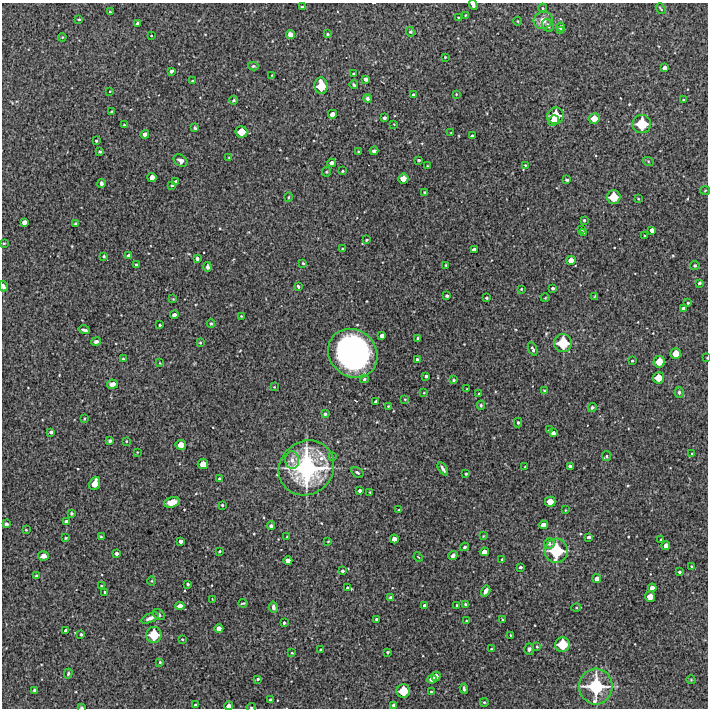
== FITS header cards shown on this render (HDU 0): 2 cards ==
NAXIS1  =                  706 /Length X axis
NAXIS2  =                  706 /Length Y axis

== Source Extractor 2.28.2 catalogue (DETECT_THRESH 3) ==
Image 706 x 706 px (HDU 0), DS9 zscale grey, 1 PNG px = 1 image px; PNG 710 x 710 px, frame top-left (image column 1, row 706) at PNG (2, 3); each listed source drawn as its Kron ellipse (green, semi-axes under 4 px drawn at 4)
Background 4660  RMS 270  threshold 819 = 3 sigma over >= 5 px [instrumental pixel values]
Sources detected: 257; all 257 listed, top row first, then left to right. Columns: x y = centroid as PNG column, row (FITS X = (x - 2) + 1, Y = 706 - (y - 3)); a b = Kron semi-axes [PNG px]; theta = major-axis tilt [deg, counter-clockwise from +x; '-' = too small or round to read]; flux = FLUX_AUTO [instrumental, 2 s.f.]
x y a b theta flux
473 5 5 3 - 5.7e+04
302 7 3 3 - 2.5e+04
543 8 4 4 - 2.0e+04
661 9 6 2 -50 1.9e+04
110 12 4 4 - 2.2e+04
465 15 4 2 - 1.4e+04
458 17 3 2 - 1.8e+04
79 19 3 2 - 2.2e+04
543 20 10 8 26 1.8e+05
518 21 4 3 - 1.6e+04
137 24 4 3 - 6.5e+04
548 26 7 5 -60 5.5e+04
561 27 4 3 - 5.0e+04
560 30 4 3 - 4.0e+04
410 32 5 4 - 2.3e+04
290 34 5 4 - 9.5e+04
327 34 3 3 - 2.1e+04
151 35 2 2 - 1.3e+04
62 37 4 3 - 1.6e+04
445 57 3 3 - 1.6e+04
253 66 5 4 - 2.8e+04
665 68 4 4 - 8.8e+04
171 71 4 3 - 4.9e+04
354 74 3 3 - 2.5e+04
272 75 3 2 - 1.2e+04
366 79 4 3 - 5.0e+04
192 81 3 2 - 1.9e+04
354 85 4 3 - 2.5e+04
321 86 8 6 -83 4.5e+05
110 91 3 2 - 1.3e+04
456 94 3 2 - 1.2e+04
413 95 4 4 - 3.8e+04
367 99 4 4 - 4.7e+04
234 100 4 3 - 2.7e+04
684 100 3 2 - 1.5e+04
112 112 4 3 - 3.5e+04
332 114 4 4 - 1.3e+05
555 116 8 8 - 5.1e+05
384 118 3 3 - 4.6e+04
594 118 5 5 - 2.2e+05
554 121 5 5 - 2.7e+05
394 124 2 2 - 9.9e+03
642 124 9 9 - 6.3e+05
124 125 3 2 - 1.5e+04
195 128 4 3 - 2.9e+04
241 132 6 5 - 2.8e+05
451 133 3 2 - 1.1e+04
145 134 4 4 - 9.4e+04
472 136 3 3 - 4.1e+04
96 141 3 2 - 2.0e+04
358 151 2 2 - 1.2e+04
374 151 4 3 - 4.8e+04
100 152 3 3 - 2.2e+04
229 158 4 2 - 1.3e+04
419 160 3 3 - 3.0e+04
180 161 7 5 -37 7.6e+04
648 161 5 3 - 2.0e+04
331 163 4 4 - 6.7e+04
525 165 2 2 - 1.4e+04
427 166 3 2 - 1.3e+04
342 171 3 2 - 1.8e+04
326 172 5 4 - 2.1e+04
152 177 4 4 - 1.3e+05
403 179 5 5 - 1.8e+05
567 180 3 3 - 3.3e+04
176 182 3 3 - 4.0e+04
101 184 4 3 - 5.7e+04
172 185 3 3 - 1.9e+04
705 191 5 3 - 1.6e+04
424 192 3 2 - 1.9e+04
289 197 5 3 - 1.7e+04
614 197 7 6 - 4.1e+05
638 199 3 2 - 1.5e+04
584 220 3 3 - 2.2e+04
24 222 4 4 - 9.6e+04
76 223 4 3 - 2.6e+04
581 229 3 3 - 4.0e+04
652 230 4 4 - 9.3e+04
584 232 3 2 - 2.3e+04
645 236 3 2 - 2.1e+04
366 240 3 3 - 2.4e+04
4 243 3 2 - 1.9e+04
343 249 4 3 - 2.7e+04
474 250 4 4 - 8.9e+04
129 255 4 4 - 4.5e+04
104 256 3 3 - 2.0e+04
197 259 3 3 - 5.0e+04
571 260 4 4 - 1.5e+05
303 263 4 3 - 2.0e+04
136 265 3 3 - 2.0e+04
446 265 3 2 - 1.9e+04
695 266 5 5 - 2.4e+04
208 267 5 4 - 4.6e+04
699 283 3 3 - 3.0e+04
3 286 5 3 - 6.5e+04
298 286 4 3 - 2.6e+04
553 288 3 3 - 3.6e+04
521 289 3 2 - 1.5e+04
447 296 3 3 - 3.4e+04
595 296 4 2 - 2.3e+04
487 298 3 3 - 2.7e+04
545 298 4 3 - 1.4e+04
173 299 2 2 - 1.1e+04
688 303 3 2 - 1.8e+04
683 308 4 4 - 6.5e+04
174 315 4 4 - 9.0e+04
241 316 2 2 - 1.3e+04
211 324 4 3 - 2.5e+04
160 325 3 3 - 2.4e+04
84 330 6 3 -15 5.1e+04
382 336 4 3 - 8.5e+04
418 338 3 3 - 2.8e+04
96 341 5 4 - 5.3e+04
200 343 3 3 - 1.7e+04
563 343 9 9 - 6.3e+05
533 349 7 3 -68 4.2e+04
353 353 26 23 -44 6.1e+06
676 353 5 5 - 2.4e+05
707 358 2 2 - 1.3e+04
123 359 3 3 - 2.0e+04
417 359 3 3 - 3.3e+04
632 361 3 2 - 1.7e+04
659 362 6 5 - 2.7e+05
160 363 4 2 - 1.1e+04
426 376 3 3 - 3.4e+04
658 378 6 5 - 2.6e+05
364 379 4 3 - 2.4e+04
453 380 4 4 - 2.8e+04
112 384 5 4 - 9.3e+04
274 387 3 2 - 1.1e+04
467 389 3 3 - 1.7e+04
544 390 4 2 - 1.6e+04
679 392 5 4 - 2.7e+04
424 393 3 3 - 1.3e+04
479 394 3 3 - 2.7e+04
405 399 4 4 - 1.5e+04
376 401 3 3 - 3.5e+04
481 405 4 3 - 2.5e+04
388 406 4 3 - 1.9e+04
592 407 4 4 - 3.5e+04
325 414 3 3 - 3.0e+04
84 419 3 2 - 1.6e+04
518 423 5 4 - 3.0e+04
549 430 3 3 - 2.4e+04
51 432 4 3 - 4.7e+04
553 433 4 4 - 6.7e+04
110 441 4 3 - 3.3e+04
126 441 3 2 - 1.5e+04
181 445 5 5 - 1.9e+05
137 452 3 3 - 1.2e+04
692 454 4 3 - 2.1e+04
606 456 5 4 - 2.6e+04
332 457 4 3 - 2.0e+04
292 460 9 7 -88 1.0e+05
203 464 5 5 - 2.1e+05
570 466 4 3 - 5.1e+04
525 467 3 2 - 1.2e+04
306 468 29 26 42 3.1e+06
443 469 7 3 -57 5.4e+04
357 472 7 4 -32 3.6e+04
466 474 3 3 - 2.2e+04
219 479 3 3 - 2.1e+04
95 483 7 5 66 2.3e+05
360 490 3 3 - 3.8e+04
370 492 2 2 - 1.4e+04
172 502 8 5 17 1.9e+05
550 502 5 5 - 1.9e+05
222 505 3 3 - 2.7e+04
399 510 4 2 - 1.2e+04
565 510 3 2 - 1.2e+04
71 513 3 3 - 2.1e+04
66 521 4 3 - 6.3e+04
6 524 4 3 - 5.2e+04
543 525 4 4 - 1.2e+05
271 526 4 4 - 4.6e+04
26 530 3 2 - 1.7e+04
483 536 4 2 - 1.3e+04
101 537 3 3 - 2.1e+04
287 537 2 2 - 1.4e+04
589 537 4 3 - 4.9e+04
66 538 3 2 - 2.1e+04
394 539 4 4 - 1.2e+05
661 540 3 3 - 2.4e+04
181 541 4 4 - 7.2e+04
328 541 3 3 - 1.3e+04
549 543 5 5 - 3.6e+04
666 546 4 4 - 1.2e+05
465 547 4 4 - 3.7e+04
219 551 3 2 - 2.1e+04
556 551 12 11 - 8.8e+05
484 552 4 4 - 1.3e+05
116 553 4 3 - 6.0e+04
43 556 5 4 - 7.7e+04
453 556 5 4 - 6.1e+04
418 557 5 3 - 1.5e+04
502 559 3 2 - 1.3e+04
288 561 4 4 - 7.5e+04
691 566 3 2 - 1.5e+04
520 567 3 3 - 3.8e+04
342 571 3 3 - 3.7e+04
679 572 3 3 - 3.3e+04
37 576 3 3 - 5.1e+04
597 578 4 4 - 9.8e+04
152 581 4 3 - 1.7e+04
188 584 4 3 - 2.4e+04
101 586 3 2 - 1.8e+04
347 587 3 3 - 2.7e+04
652 588 4 4 - 1.0e+05
486 591 6 3 58 7.2e+04
105 592 3 3 - 2.0e+04
391 597 3 3 - 2.8e+04
650 597 5 5 - 1.9e+05
212 599 3 2 - 1.1e+04
243 603 4 2 - 1.9e+04
465 604 3 3 - 2.1e+04
425 605 3 3 - 4.3e+04
457 605 3 3 - 2.4e+04
180 606 4 4 - 1.3e+05
273 607 5 4 - 4.8e+04
576 608 5 3 - 1.6e+04
159 614 6 4 -35 4.3e+04
150 618 9 4 24 8.0e+04
377 619 3 3 - 3.4e+04
503 620 3 2 - 1.8e+04
466 621 4 2 - 1.7e+04
284 623 3 3 - 2.9e+04
219 629 4 4 - 1.2e+05
66 631 4 3 - 6.5e+04
81 634 4 3 - 2.6e+04
154 635 8 8 - 5.0e+05
510 635 3 2 - 1.3e+04
182 639 3 2 - 1.7e+04
562 644 7 7 - 4.9e+05
537 647 3 3 - 1.7e+04
491 649 3 2 - 1.5e+04
529 649 6 5 - 4.5e+04
321 650 3 3 - 3.7e+04
388 652 3 2 - 2.3e+04
292 653 3 2 - 1.5e+04
160 662 3 3 - 2.3e+04
68 674 5 3 - 2.6e+04
436 676 5 4 - 1.3e+05
258 679 3 3 - 2.5e+04
432 679 5 4 - 1.4e+05
691 680 4 3 - 1.4e+04
596 686 18 16 85 1.4e+06
464 689 5 3 - 3.5e+04
35 691 4 3 - 3.4e+04
403 691 7 7 - 4.2e+05
431 692 3 3 - 2.9e+04
271 700 3 3 - 4.5e+04
484 702 4 4 - 2.3e+04
195 705 3 3 - 2.1e+04
393 705 4 3 - 2.5e+04
229 706 4 4 - 1.0e+05
82 707 3 2 - 2.3e+04
251 707 4 2 - 1.9e+04
At the frame edge (FLAGS 8, measured only in part): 7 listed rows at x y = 473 5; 4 243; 3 286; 707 358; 229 706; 82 707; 251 707